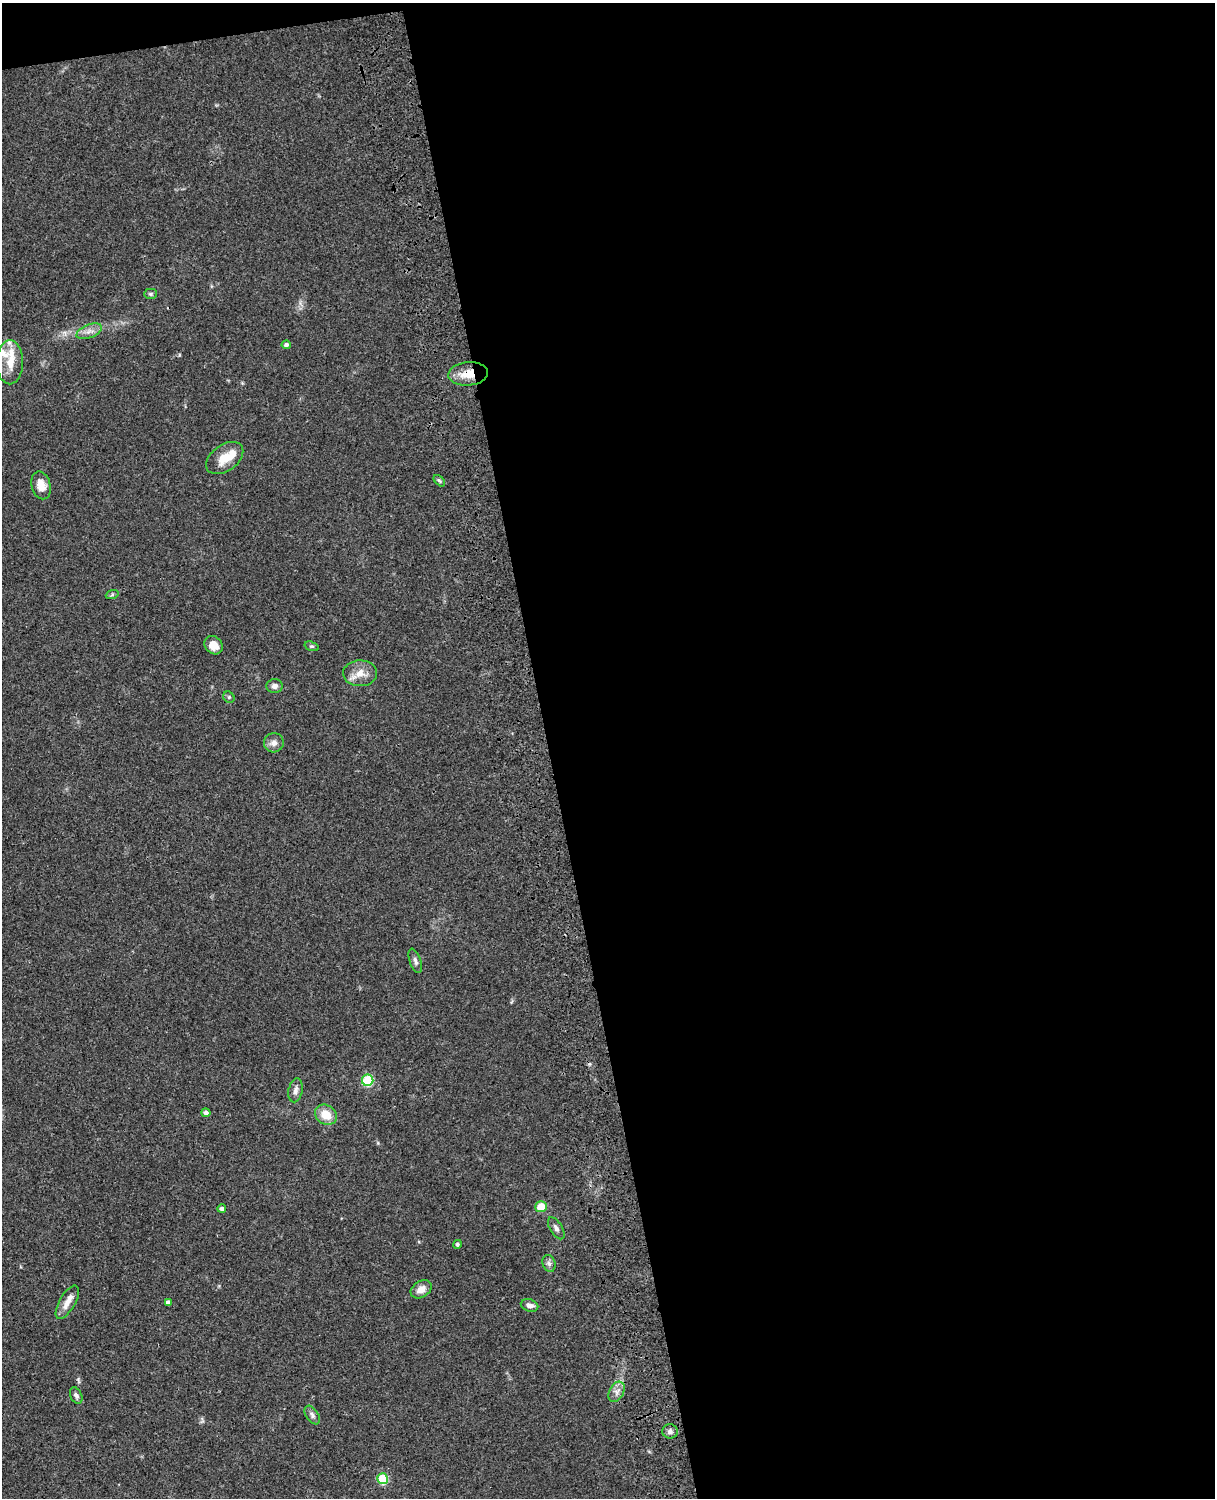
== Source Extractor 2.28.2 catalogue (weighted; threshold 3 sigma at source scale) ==
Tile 4 of 4 x 3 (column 4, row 1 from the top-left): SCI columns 3759-4971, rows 3269-4764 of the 5090 x 4927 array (HDU 1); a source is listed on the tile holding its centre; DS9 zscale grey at full resolution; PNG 1217 x 1500 px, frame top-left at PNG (2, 3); each listed source drawn as its Kron ellipse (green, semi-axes under 4 px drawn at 4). Shown black and unused: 56% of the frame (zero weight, under 3 of 4 exposures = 6% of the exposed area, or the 3 px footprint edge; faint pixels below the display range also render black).
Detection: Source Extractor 2.28.2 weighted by HDU 2 'WHT'; one run over the whole footprint, this tile lists its part. Background 0.0822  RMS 0.006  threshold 0.0272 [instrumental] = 3 sigma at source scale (4.5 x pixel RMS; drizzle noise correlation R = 1.50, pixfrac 1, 0.05/0.05 arcsec/px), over >= 5 px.
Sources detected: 37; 3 inside a brighter listed object's ellipse — not listed separately; the other 34 listed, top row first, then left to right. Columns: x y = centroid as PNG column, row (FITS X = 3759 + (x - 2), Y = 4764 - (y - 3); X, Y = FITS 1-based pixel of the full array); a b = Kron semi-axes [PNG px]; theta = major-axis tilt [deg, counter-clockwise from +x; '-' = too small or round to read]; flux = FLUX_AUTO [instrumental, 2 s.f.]
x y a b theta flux
150 294 6 5 - 1.2
89 331 13 6 22 3.7
286 345 4 4 - 1.8
10 362 22 13 89 11
468 374 20 11 4 10
225 458 21 13 36 10
439 481 7 4 -45 0.99
41 485 14 9 -76 6.4
112 595 7 4 20 0.95
214 645 10 8 -44 6.4
312 646 7 4 -18 0.94
360 673 17 13 2 7.5
274 686 8 7 - 2.8
229 697 6 5 - 0.96
274 743 10 9 - 3.2
415 961 13 5 -71 2.1
368 1080 6 5 - 42
295 1090 12 7 78 2.7
206 1113 4 4 - 2.2
326 1115 11 9 -33 10
541 1207 5 5 - 11
222 1209 4 4 - 2.1
556 1228 12 6 -59 2.2
457 1244 4 4 - 1.2
549 1263 8 6 -74 2
421 1289 11 8 32 4.7
67 1302 18 8 60 5.9
168 1302 4 4 - 1.8
530 1305 9 6 -16 3
617 1392 11 7 62 3.2
76 1396 9 5 -65 1.9
312 1415 10 6 -55 2
670 1431 7 7 - 2
382 1479 5 5 - 33
Overlapping masked pixels (flux is a lower limit): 1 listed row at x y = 468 374